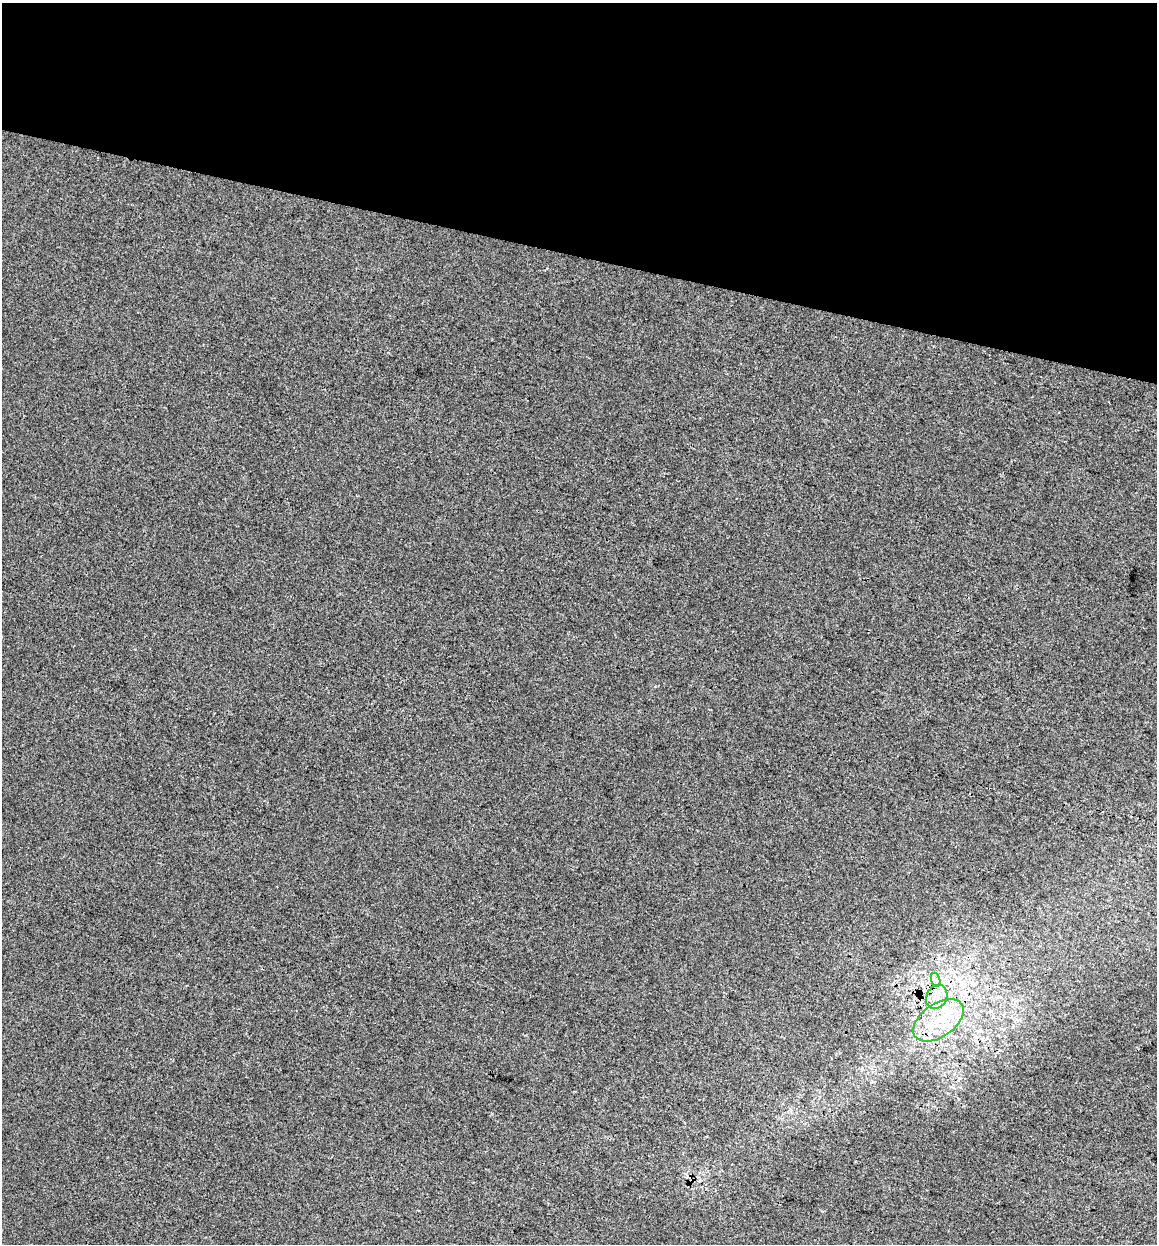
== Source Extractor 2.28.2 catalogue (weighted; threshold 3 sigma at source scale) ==
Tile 2 of 4 x 4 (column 2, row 1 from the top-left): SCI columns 1497-2651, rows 3739-4980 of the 5242 x 5002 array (HDU 1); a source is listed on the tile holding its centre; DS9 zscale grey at full resolution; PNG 1159 x 1246 px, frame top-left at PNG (2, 3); each listed source drawn as its Kron ellipse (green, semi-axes under 4 px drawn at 4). Shown black and unused: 20% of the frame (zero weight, under 3 of 4 exposures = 5% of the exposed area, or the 3 px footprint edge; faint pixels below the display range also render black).
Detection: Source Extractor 2.28.2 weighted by HDU 2 'WHT'; one run over the whole footprint, this tile lists its part. Background 0.00138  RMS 0.0048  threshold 0.0215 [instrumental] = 3 sigma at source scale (4.5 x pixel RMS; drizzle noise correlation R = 1.50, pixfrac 1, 0.0396/0.0396 arcsec/px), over >= 5 px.
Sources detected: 3; all 3 listed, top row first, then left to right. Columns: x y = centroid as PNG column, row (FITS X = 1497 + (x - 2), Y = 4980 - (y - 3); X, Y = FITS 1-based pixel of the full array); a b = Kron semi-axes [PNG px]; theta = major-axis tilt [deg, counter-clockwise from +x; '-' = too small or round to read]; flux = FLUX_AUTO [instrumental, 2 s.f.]
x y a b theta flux
936 980 7 4 -72 1.6
937 997 12 10 63 6.3
938 1020 28 16 34 22
Overlapping masked pixels (flux is a lower limit): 1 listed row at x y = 937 997